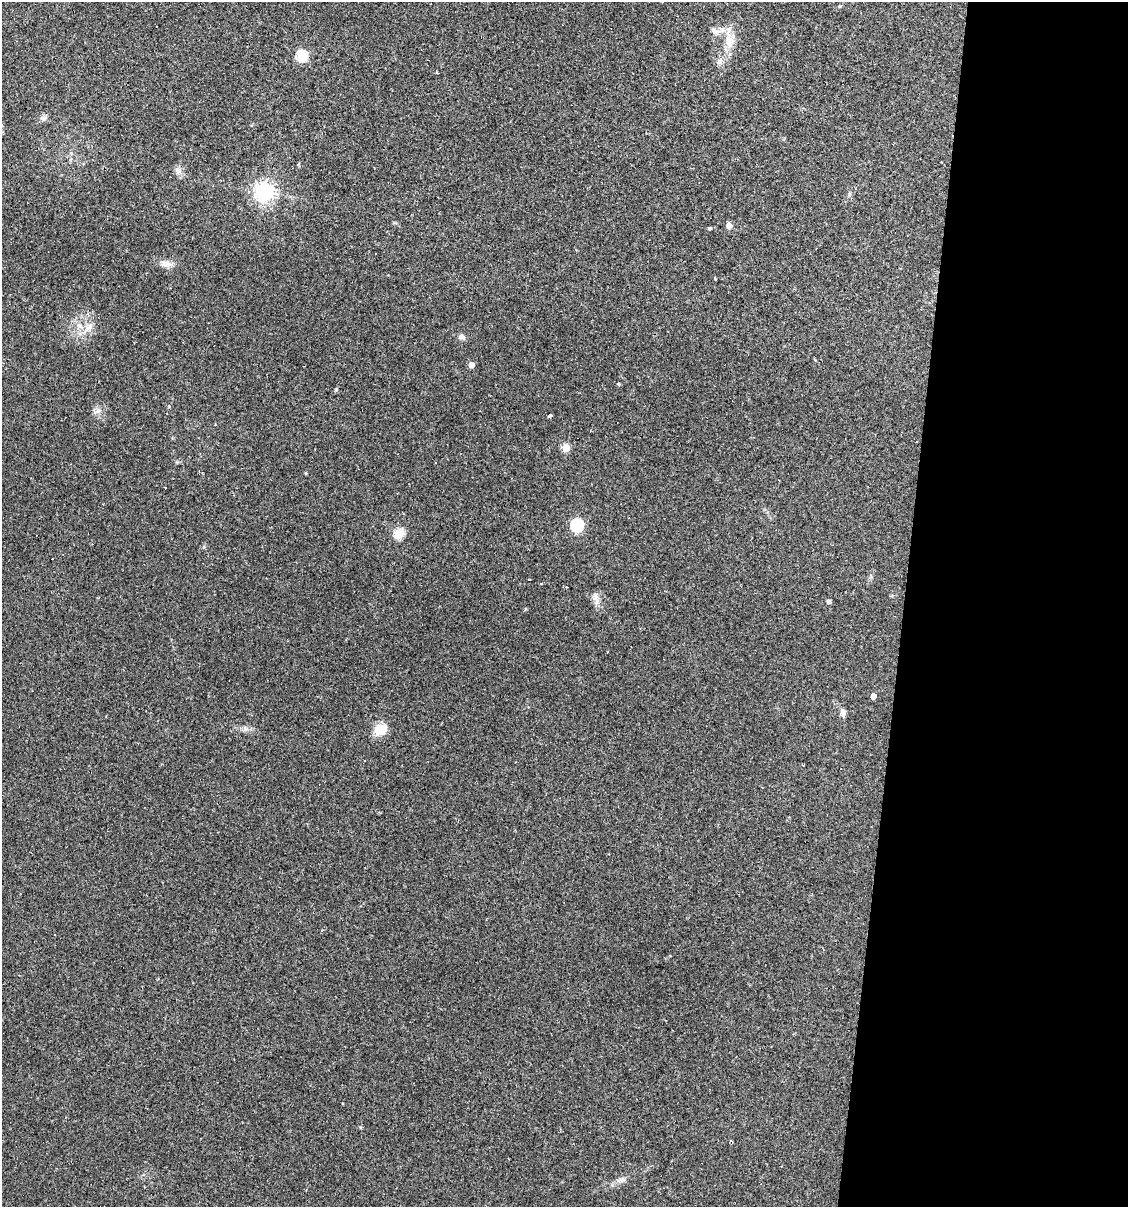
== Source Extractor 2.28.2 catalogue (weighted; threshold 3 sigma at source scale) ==
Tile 12 of 4 x 4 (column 4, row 3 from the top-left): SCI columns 3489-4614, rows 1207-2411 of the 4843 x 4822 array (HDU 1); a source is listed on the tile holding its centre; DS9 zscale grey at full resolution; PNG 1130 x 1209 px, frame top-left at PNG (2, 2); no overlay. Shown black and unused: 20% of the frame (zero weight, under 2 of 3 exposures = <1% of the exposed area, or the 3 px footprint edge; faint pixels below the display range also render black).
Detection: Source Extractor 2.28.2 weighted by HDU 2 'WHT'; one run over the whole footprint, this tile lists its part. Background 0.0907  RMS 0.006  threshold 0.0272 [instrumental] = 3 sigma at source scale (4.5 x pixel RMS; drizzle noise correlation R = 1.50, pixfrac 1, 0.05/0.05 arcsec/px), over >= 5 px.
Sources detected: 34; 5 cosmic-ray / hot-pixel residue — not listed; the other 29 listed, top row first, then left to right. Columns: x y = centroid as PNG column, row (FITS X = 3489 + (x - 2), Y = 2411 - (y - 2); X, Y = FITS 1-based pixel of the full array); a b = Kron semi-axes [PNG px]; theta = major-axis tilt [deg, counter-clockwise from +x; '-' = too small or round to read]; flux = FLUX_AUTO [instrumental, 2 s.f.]
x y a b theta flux
715 31 11 8 -20 3.1
729 43 17 11 88 7.9
302 56 5 5 - 50
720 61 9 6 73 2
43 118 10 6 3 1.9
178 171 9 5 60 1.9
264 192 7 7 - 300
729 225 8 7 - 2.4
710 228 4 3 - 1
166 264 15 9 -11 4.5
715 279 3 2 - 0.75
89 327 13 5 46 2.9
462 337 8 6 -31 2
471 365 5 5 - 3.6
336 389 5 4 - 0.92
550 416 4 3 - 3.9
566 448 5 5 - 18
306 473 5 3 - 0.5
577 525 6 6 - 75
399 534 5 5 - 35
529 580 3 3 - 0.91
542 583 3 3 - 1.4
596 598 14 7 -75 3.3
829 601 4 4 - 1.7
525 609 6 3 52 0.54
873 696 4 4 - 4
843 713 11 6 -77 2.4
381 729 17 13 33 8.7
622 1179 7 6 - 1.7
Unlisted compact peaks at least as high as the median listed source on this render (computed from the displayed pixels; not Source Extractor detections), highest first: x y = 98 410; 245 729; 619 384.